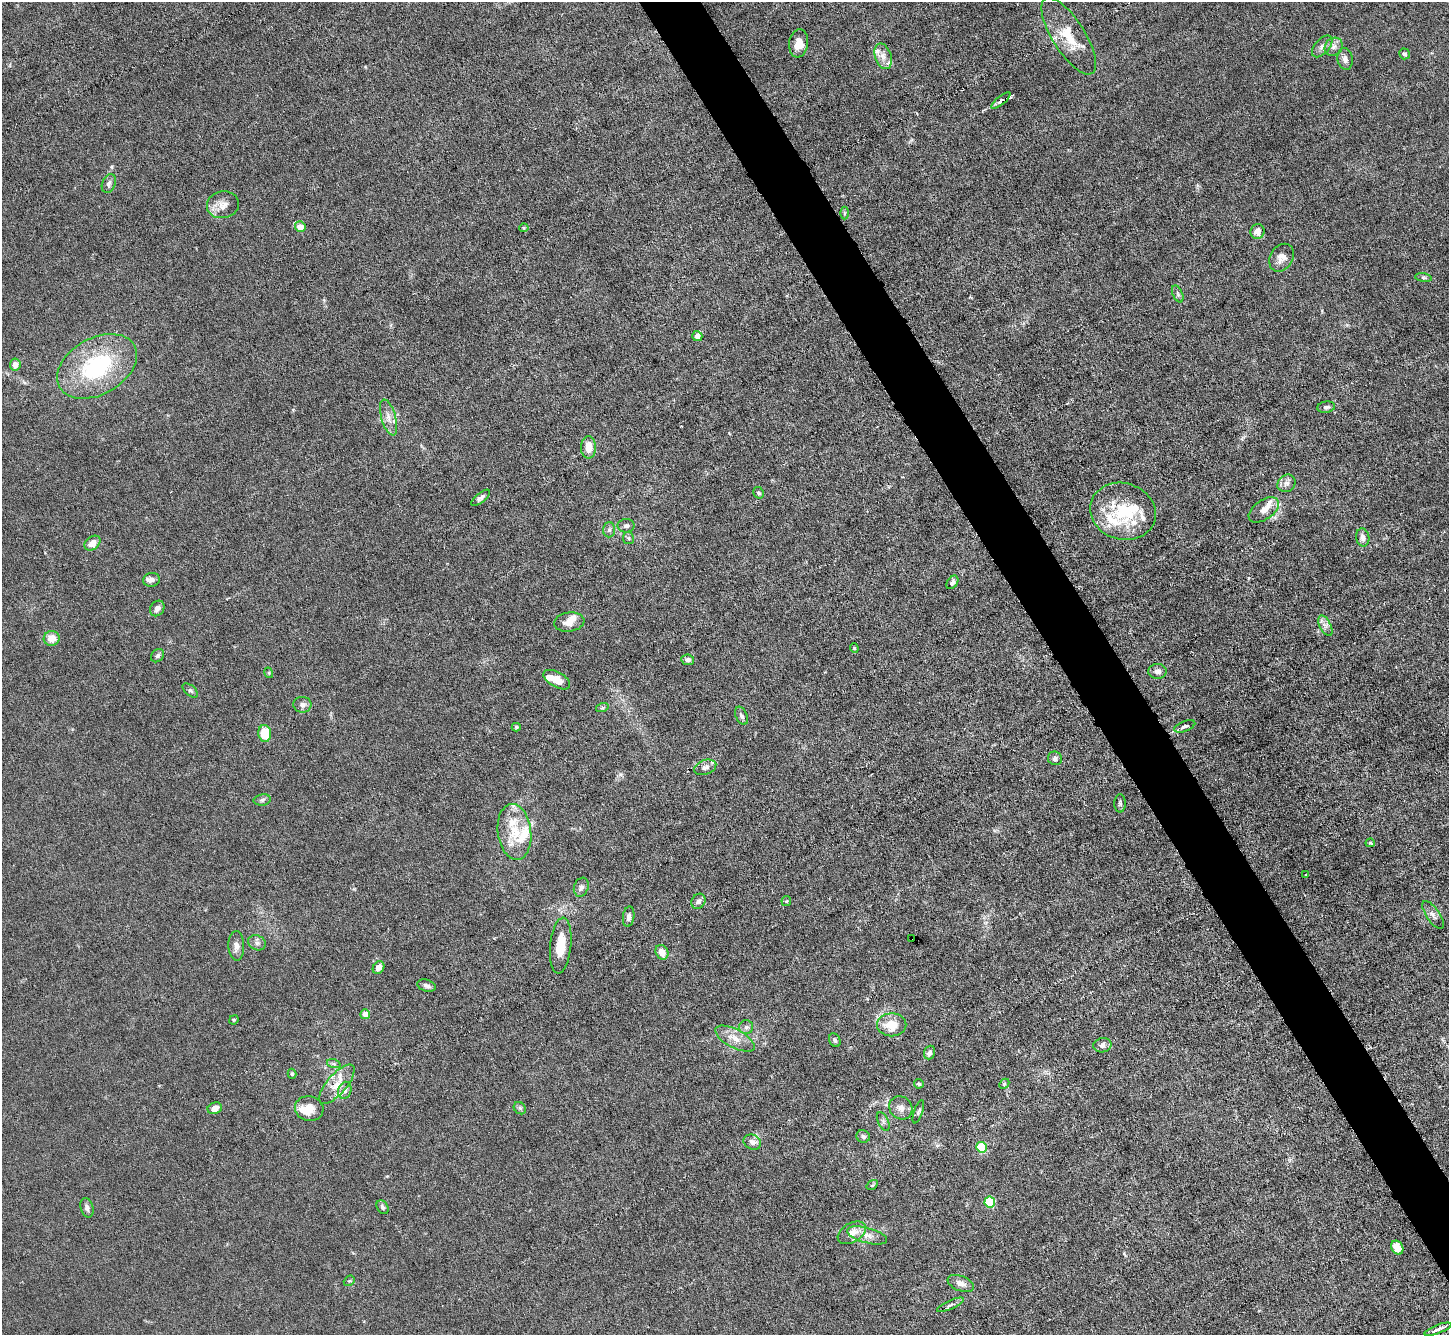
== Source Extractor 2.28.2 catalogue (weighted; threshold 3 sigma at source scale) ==
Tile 6 of 4 x 4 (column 2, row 2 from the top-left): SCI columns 1448-2894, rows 2819-4151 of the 5787 x 5775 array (HDU 1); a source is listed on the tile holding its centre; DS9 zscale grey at full resolution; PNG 1451 x 1337 px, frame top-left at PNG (2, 2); each listed source drawn as its Kron ellipse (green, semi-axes under 4 px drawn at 4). Shown black and unused: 4% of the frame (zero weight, under 3 of 6 exposures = <1% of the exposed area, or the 3 px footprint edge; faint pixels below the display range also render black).
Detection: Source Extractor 2.28.2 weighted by HDU 2 'WHT'; one run over the whole footprint, this tile lists its part. Background 0.0245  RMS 0.0028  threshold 0.0115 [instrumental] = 3 sigma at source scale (4.09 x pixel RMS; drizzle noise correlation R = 1.36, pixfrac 0.8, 0.05/0.05 arcsec/px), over >= 5 px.
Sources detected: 122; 3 inside a brighter object's white glare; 1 cosmic-ray / hot-pixel residue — neither listed nor drawn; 13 inside a brighter listed object's ellipse — not listed separately; the other 105 listed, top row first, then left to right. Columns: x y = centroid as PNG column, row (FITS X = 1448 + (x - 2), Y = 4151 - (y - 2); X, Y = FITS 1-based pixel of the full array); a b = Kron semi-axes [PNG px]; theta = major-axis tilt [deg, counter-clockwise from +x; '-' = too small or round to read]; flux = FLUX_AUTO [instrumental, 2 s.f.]
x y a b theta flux
1069 36 44 16 -58 8.6
799 43 14 9 82 3.2
1322 46 13 7 47 1.2
1334 47 10 8 44 1.3
1404 54 5 5 - 0.59
883 56 13 8 -72 1.7
1345 59 11 7 -79 1.4
1001 101 12 3 39 0.74
109 183 10 6 67 0.94
223 205 16 13 12 2.7
845 213 6 4 -90 0.35
300 227 5 5 - 2.8
524 228 4 4 - 0.31
1257 232 7 7 - 2.1
1282 258 15 11 56 2.2
1423 278 8 4 -9 0.5
1178 294 9 5 -67 0.59
697 336 5 5 - 1.9
15 365 6 5 - 2
97 366 43 28 29 27
1326 407 9 5 8 0.73
389 417 18 7 -74 2.2
588 447 11 7 90 3.6
1286 483 9 8 - 1.2
759 493 6 5 - 0.49
481 498 11 5 38 0.81
1264 510 17 9 35 2.1
1123 511 33 28 -18 15
626 526 8 7 - 0.96
609 530 7 6 - 0.71
1363 537 9 6 -80 1.3
628 538 6 5 - 0.51
92 543 9 6 39 1.9
152 580 8 7 - 1.2
952 582 7 5 53 0.76
157 608 8 6 54 1.2
569 622 15 9 8 2.4
1325 626 11 5 -63 1.2
52 638 8 7 - 3
854 648 4 4 - 0.28
158 656 7 6 - 0.61
688 660 6 5 - 0.89
1158 671 9 7 -1 1.3
269 673 5 3 - 0.24
557 680 14 7 -29 3.4
190 690 9 5 -40 0.6
302 705 9 8 - 1.2
602 708 6 4 18 0.38
741 716 9 5 -66 0.73
1185 726 11 5 20 0.82
516 727 4 4 - 0.37
265 733 8 6 -84 6.5
1055 758 7 7 - 0.77
705 767 11 7 18 1.1
262 800 8 5 11 0.66
1120 803 9 5 -89 0.59
514 832 28 16 -83 7.4
1370 843 5 4 - 0.69
1306 875 3 2 - 0.25
581 887 9 7 70 0.93
698 901 8 6 55 0.89
786 901 5 5 - 0.33
1433 915 16 6 -56 1.3
629 917 10 5 83 1.1
911 939 2 2 - 0.35
257 943 9 7 -26 1
236 946 15 8 -88 1.5
561 946 28 10 84 6.3
662 952 7 6 - 2.5
379 968 7 5 60 1.6
426 986 9 5 -17 0.92
365 1014 5 5 - 2.4
234 1020 5 4 - 0.29
892 1025 15 11 0 5.1
746 1027 7 7 - 0.83
735 1039 22 9 -28 3.3
835 1040 7 5 -62 0.56
1102 1045 9 7 11 1.2
929 1052 7 5 71 0.99
334 1064 7 4 -18 0.48
292 1074 5 4 - 0.38
337 1084 24 9 49 4.2
919 1084 5 4 - 0.53
1004 1084 6 4 44 0.37
345 1090 9 6 76 1.1
215 1108 7 5 19 1.8
309 1108 14 12 -13 3.1
520 1108 7 5 -46 0.5
901 1108 12 11 - 1.6
918 1112 12 3 71 0.49
883 1121 10 5 -64 0.68
863 1136 7 6 - 0.66
752 1142 9 7 -25 1.4
982 1147 5 5 - 14
872 1185 6 4 34 0.34
990 1202 5 5 - 19
383 1207 7 5 -58 0.65
87 1208 10 6 -74 0.99
852 1233 15 9 31 2.8
867 1235 20 7 -15 2.4
1397 1248 7 5 -58 3
349 1281 6 4 39 0.39
961 1284 14 7 -22 1.8
950 1305 14 3 25 0.7
1438 1329 14 3 21 1.1
Overlapping masked pixels (flux is a lower limit): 2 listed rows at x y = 1001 101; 911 939